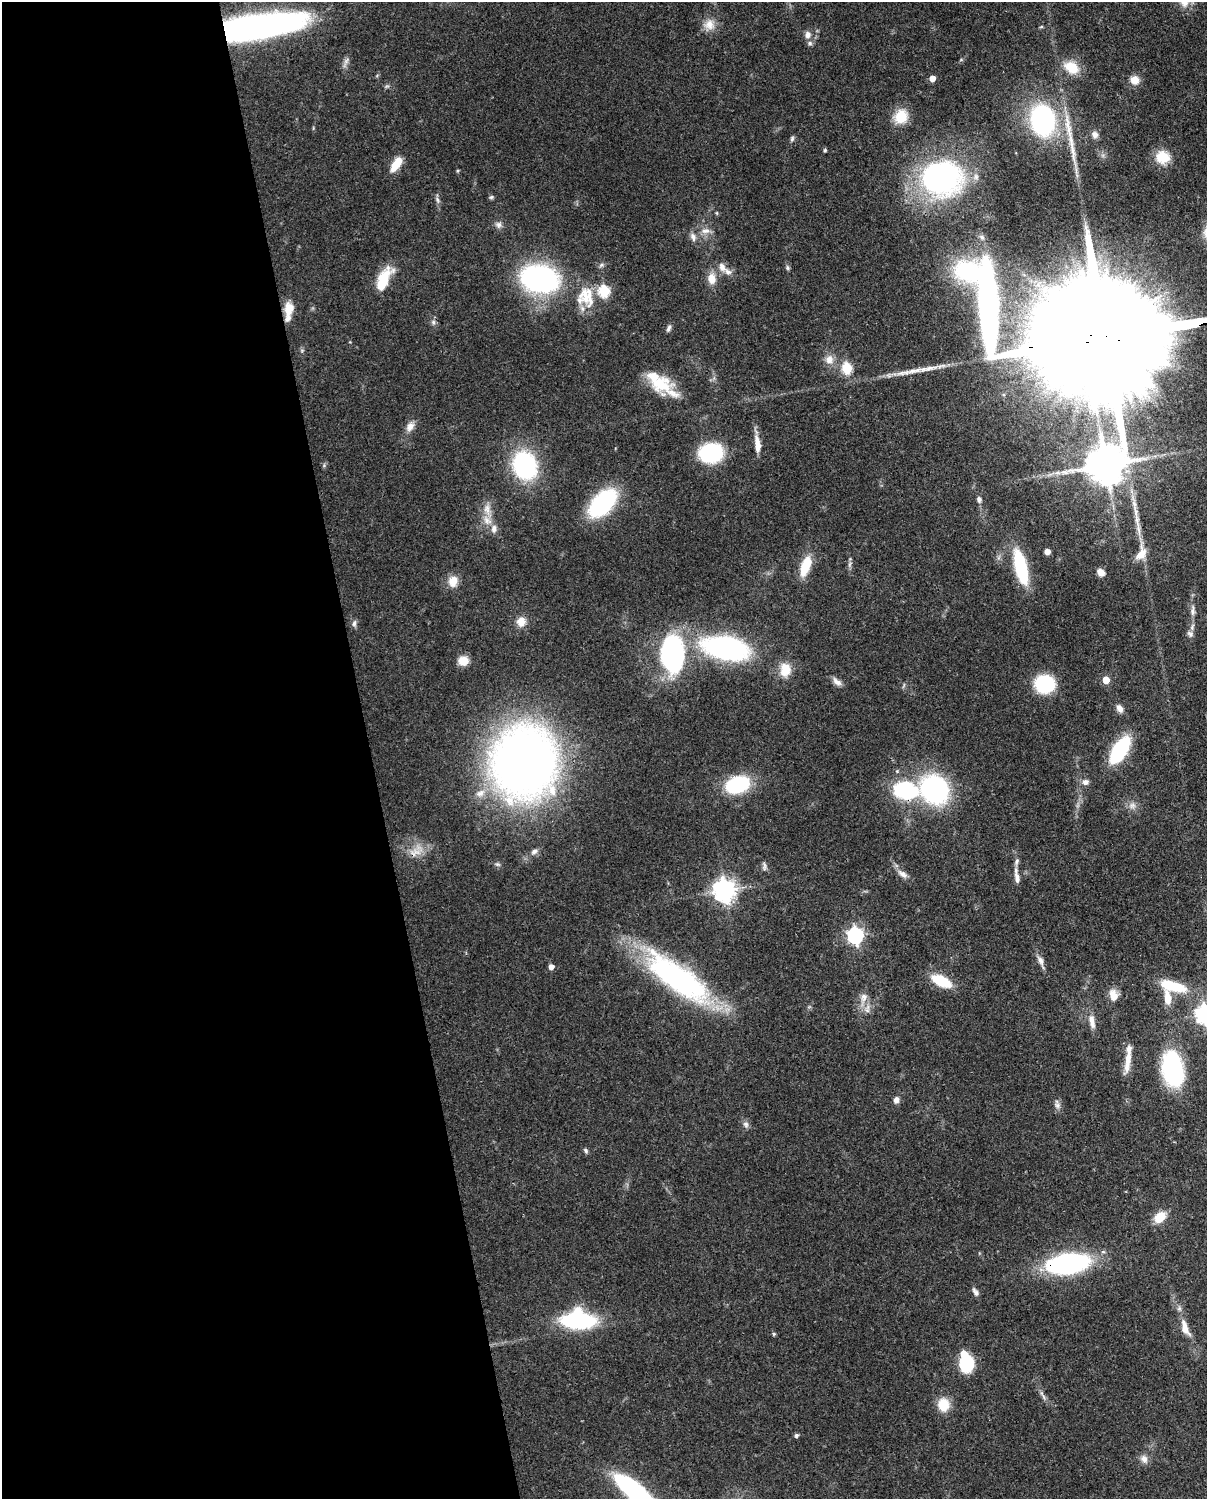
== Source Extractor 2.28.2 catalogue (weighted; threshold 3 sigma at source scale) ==
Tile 5 of 4 x 3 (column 1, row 2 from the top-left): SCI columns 90-1294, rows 1652-3148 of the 5001 x 4910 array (HDU 1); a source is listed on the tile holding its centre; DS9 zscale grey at full resolution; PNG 1209 x 1501 px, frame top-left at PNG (2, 2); no overlay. Shown black and unused: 31% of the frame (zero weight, under 3 of 4 exposures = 7% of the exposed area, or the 3 px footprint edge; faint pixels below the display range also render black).
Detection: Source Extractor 2.28.2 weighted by HDU 2 'WHT'; one run over the whole footprint, this tile lists its part. Background 0.107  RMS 0.0042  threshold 0.0188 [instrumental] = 3 sigma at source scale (4.5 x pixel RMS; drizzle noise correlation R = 1.50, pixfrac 1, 0.05/0.05 arcsec/px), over >= 5 px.
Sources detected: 132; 2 too faint to see at this stretch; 2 inside a brighter object's white glare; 1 long thin detection or spike segment (spike, bleed or trail) — not listed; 12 inside a brighter listed object's ellipse — not listed separately; the other 115 listed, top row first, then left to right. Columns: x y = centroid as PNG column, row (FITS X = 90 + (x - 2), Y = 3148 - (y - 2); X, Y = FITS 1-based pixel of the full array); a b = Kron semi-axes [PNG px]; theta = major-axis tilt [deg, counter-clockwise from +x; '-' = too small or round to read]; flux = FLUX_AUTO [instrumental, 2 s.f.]
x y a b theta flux
709 25 15 15 - 5.2
258 27 74 19 9 200
1041 27 6 3 19 0.47
807 35 10 8 85 2.2
346 62 19 5 68 1.8
1071 67 18 13 -32 10
932 78 5 4 - 5
1135 80 10 10 - 4.3
901 117 18 15 53 10
1043 120 23 17 -89 80
1068 128 46 8 -81 11
1095 134 9 8 - 2.1
792 138 7 5 86 0.86
825 150 5 4 - 0.59
1163 157 17 15 -16 8.5
396 164 17 7 55 8.3
941 178 38 32 3 110
491 197 7 5 21 0.71
437 200 9 6 -56 1.2
717 213 5 3 - 0.43
498 225 9 8 - 1.8
705 231 13 8 6 2.9
693 237 12 7 -71 2.1
982 237 9 5 -63 1.4
601 265 7 4 45 0.87
722 267 13 9 -71 2.8
787 268 6 5 - 0.8
712 278 14 10 -83 4.9
539 279 37 25 -10 83
383 281 27 11 65 16
604 291 6 6 - 40
586 296 31 20 -71 13
289 308 18 12 82 5.9
433 322 6 6 - 1.1
669 328 9 5 67 1.3
1111 336 97 26 6 37000
302 350 6 4 19 0.54
829 359 13 12 - 3.8
846 368 6 5 - 26
660 384 36 17 -31 17
410 426 14 9 58 3.2
757 442 17 8 -83 4.2
711 453 17 13 8 50
324 465 5 5 - 0.72
525 465 23 19 -69 58
1105 465 44 14 82 1500
979 499 8 6 -82 1.5
603 503 23 13 47 65
487 510 18 9 -81 4.5
1137 519 22 7 -82 4.9
494 529 12 8 87 2.5
1047 552 5 5 - 3.8
1141 553 21 12 73 6.4
850 564 9 4 71 0.99
805 566 21 9 71 12
1021 567 32 9 -76 39
1101 572 9 7 -41 2.9
453 581 14 12 75 5
1193 610 18 6 -87 2.6
521 622 11 11 - 4.4
354 623 10 6 86 1.4
1190 634 9 7 -45 1.4
726 648 36 18 -9 110
673 654 35 20 -87 78
463 661 10 9 - 6.1
785 670 15 12 89 7.9
1106 680 5 5 - 8
837 682 13 7 -42 2.3
1045 684 15 13 0 35
1119 708 11 7 -57 2.4
1120 750 21 10 58 53
524 762 51 48 78 420
1085 782 9 8 - 1.9
738 784 24 16 17 32
906 790 25 17 -10 39
934 790 22 20 -48 80
480 793 14 8 34 3.8
1132 805 11 9 1 2.4
416 851 25 13 36 7
534 851 10 7 28 1.7
1017 862 13 6 72 1.7
764 866 13 5 -84 1.3
902 874 16 7 -36 2.8
1017 878 15 7 -79 2.7
724 890 8 7 - 320
855 935 7 6 - 120
1041 961 19 7 -68 2.7
551 967 5 5 - 2.6
678 978 83 26 -36 96
941 981 19 9 -26 17
1173 986 30 10 -15 16
1113 995 15 11 -79 4.3
864 997 15 9 70 3.5
1167 998 19 8 -84 5.8
867 1009 14 6 83 2.5
1205 1014 7 7 - 210
1092 1022 19 7 -81 3.7
1128 1059 22 9 83 4.7
1173 1069 35 19 -80 51
896 1100 7 6 - 2.1
1057 1105 10 8 -46 1.8
746 1125 9 8 - 1.6
586 1150 7 5 -53 0.87
1160 1217 12 9 42 8.5
1068 1264 34 16 8 90
975 1292 12 6 -59 1.5
578 1320 31 16 -3 53
1185 1328 25 9 -70 5.8
774 1334 5 4 - 0.6
966 1364 11 9 79 32
1044 1397 11 4 -60 1.3
943 1405 13 11 -86 10
796 1435 5 4 - 0.99
1144 1459 12 9 -60 2.6
633 1490 35 11 -38 87
Overlapping masked pixels (flux is a lower limit): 5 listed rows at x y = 258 27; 1111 336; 906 790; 416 851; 1068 1264
Isophote crosses this tile's border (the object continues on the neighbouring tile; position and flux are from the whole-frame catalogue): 3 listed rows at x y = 1111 336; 1205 1014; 633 1490